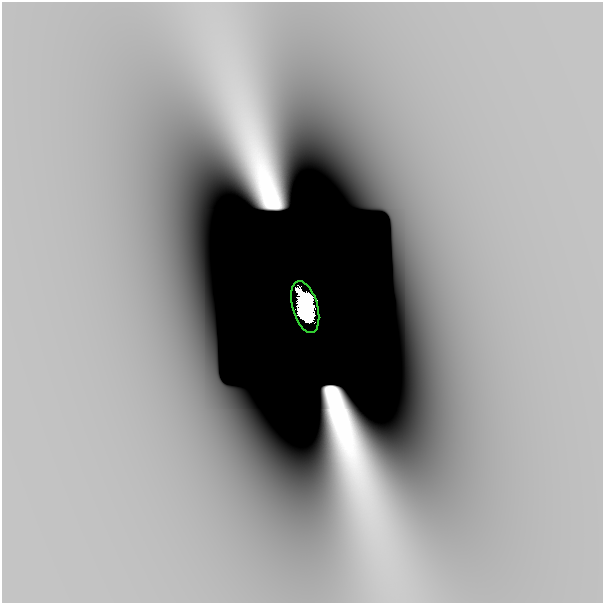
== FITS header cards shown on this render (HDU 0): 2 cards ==
NAXIS1  =                  601
NAXIS2  =                  601

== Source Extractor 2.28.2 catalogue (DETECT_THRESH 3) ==
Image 601 x 601 px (HDU 0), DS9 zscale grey, 1 PNG px = 1 image px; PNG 605 x 605 px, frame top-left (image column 1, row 601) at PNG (2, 2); each listed source drawn as its Kron ellipse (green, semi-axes under 4 px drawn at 4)
Background -4.81e-10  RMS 2.1e-10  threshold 6.43e-10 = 3 sigma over >= 5 px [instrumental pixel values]
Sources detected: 3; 2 with non-positive FLUX_AUTO (blend fragments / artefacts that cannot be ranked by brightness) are neither listed nor drawn; the other 1 listed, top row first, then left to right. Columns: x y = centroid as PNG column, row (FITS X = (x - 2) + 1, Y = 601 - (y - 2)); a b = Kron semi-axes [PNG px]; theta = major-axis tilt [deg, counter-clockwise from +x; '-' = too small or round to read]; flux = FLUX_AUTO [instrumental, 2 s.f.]
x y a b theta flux
305 307 27 12 -74 17
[2 non-positive-flux detections neither listed nor drawn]